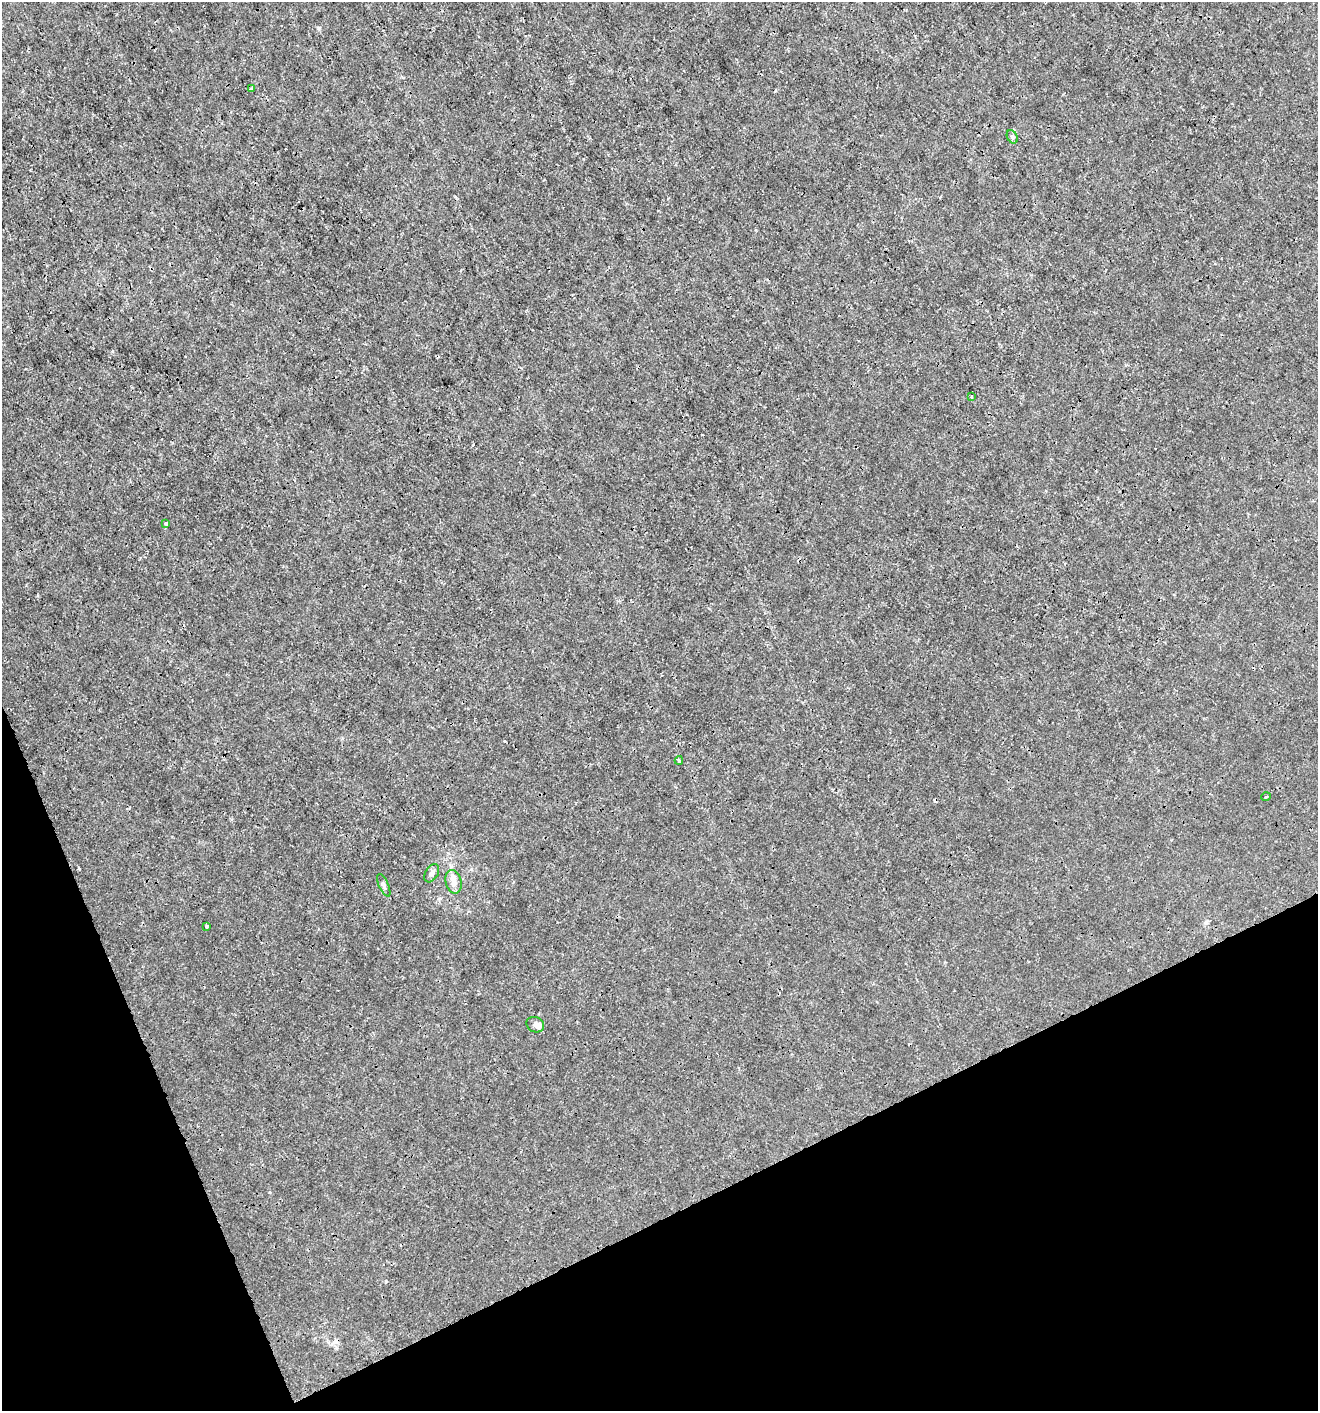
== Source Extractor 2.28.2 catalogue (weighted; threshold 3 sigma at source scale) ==
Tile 14 of 4 x 4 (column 2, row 4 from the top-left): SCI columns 1405-2720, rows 3-1411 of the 5499 x 5638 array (HDU 1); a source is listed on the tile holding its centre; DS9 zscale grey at full resolution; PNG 1320 x 1413 px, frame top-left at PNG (2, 2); each listed source drawn as its Kron ellipse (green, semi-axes under 4 px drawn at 4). Shown black and unused: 20% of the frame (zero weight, under 3 of 4 exposures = <1% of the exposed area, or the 3 px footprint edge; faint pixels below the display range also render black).
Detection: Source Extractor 2.28.2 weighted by HDU 2 'WHT'; one run over the whole footprint, this tile lists its part. Background 4.62e-04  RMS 9.4e-04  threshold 0.00424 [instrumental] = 3 sigma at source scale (4.5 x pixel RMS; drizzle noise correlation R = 1.50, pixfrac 1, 0.0396/0.0396 arcsec/px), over >= 5 px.
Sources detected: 14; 2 cosmic-ray / hot-pixel residue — neither listed nor drawn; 1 inside a brighter listed object's ellipse — not listed separately; the other 11 listed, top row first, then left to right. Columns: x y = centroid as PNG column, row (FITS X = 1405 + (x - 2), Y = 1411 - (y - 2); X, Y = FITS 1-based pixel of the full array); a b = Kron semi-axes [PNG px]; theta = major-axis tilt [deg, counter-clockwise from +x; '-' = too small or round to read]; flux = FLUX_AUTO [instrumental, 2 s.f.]
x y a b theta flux
251 89 3 3 - 0.12
1012 137 7 5 -61 0.2
972 397 3 2 - 0.095
166 523 3 3 - 0.2
679 760 4 3 - 0.15
1266 797 5 3 - 0.085
432 873 10 6 58 0.31
454 882 12 8 -75 0.57
384 885 12 5 -66 0.26
207 926 3 3 - 0.19
535 1025 9 7 -26 0.51
Unlisted compact peaks at least as high as the median listed source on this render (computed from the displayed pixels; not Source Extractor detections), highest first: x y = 79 869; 319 28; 504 741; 439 899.